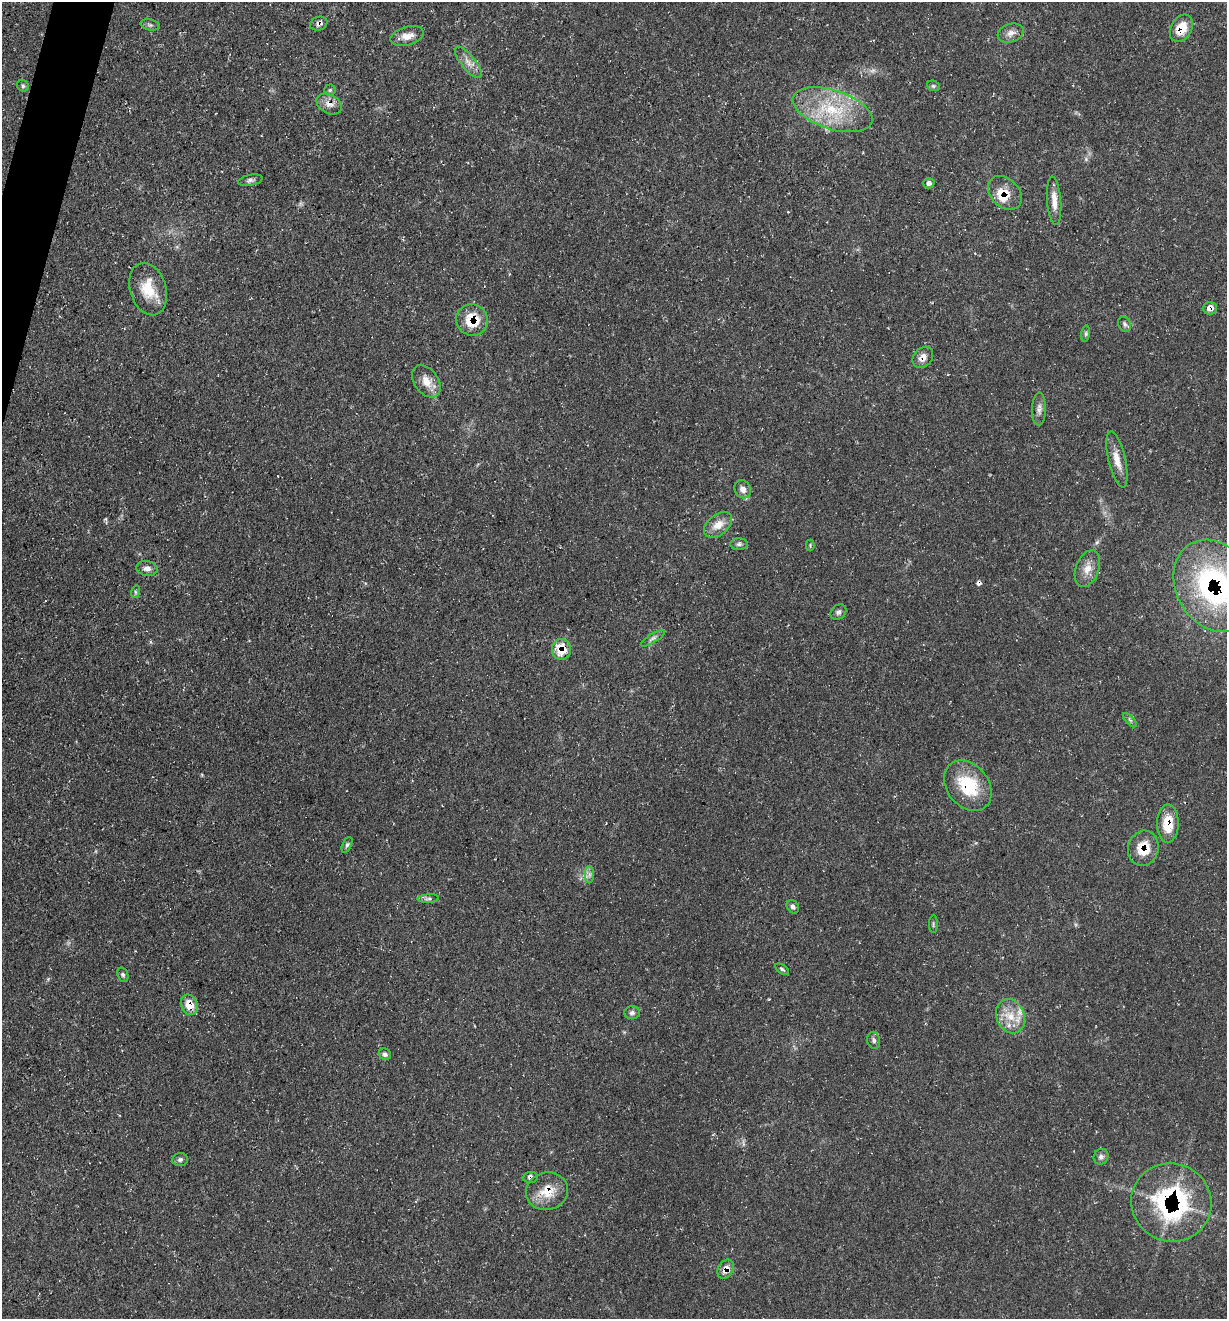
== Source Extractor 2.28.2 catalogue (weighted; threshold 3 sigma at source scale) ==
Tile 11 of 4 x 4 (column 3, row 3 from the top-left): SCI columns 2584-3808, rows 1320-2636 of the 5290 x 5272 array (HDU 1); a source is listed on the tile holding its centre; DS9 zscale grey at full resolution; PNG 1229 x 1321 px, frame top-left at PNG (2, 2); each listed source drawn as its Kron ellipse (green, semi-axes under 4 px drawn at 4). Shown black and unused: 1% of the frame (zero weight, under 3 of 4 exposures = <1% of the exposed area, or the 3 px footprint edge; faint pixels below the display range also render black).
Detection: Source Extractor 2.28.2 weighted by HDU 2 'WHT'; one run over the whole footprint, this tile lists its part. Background 0.163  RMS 0.0072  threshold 0.0326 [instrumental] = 3 sigma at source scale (4.5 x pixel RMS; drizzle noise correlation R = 1.50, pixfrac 1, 0.05/0.05 arcsec/px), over >= 5 px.
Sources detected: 62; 1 too faint to see at this stretch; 2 cosmic-ray / hot-pixel residue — neither listed nor drawn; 2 inside a brighter listed object's ellipse — not listed separately; the other 57 listed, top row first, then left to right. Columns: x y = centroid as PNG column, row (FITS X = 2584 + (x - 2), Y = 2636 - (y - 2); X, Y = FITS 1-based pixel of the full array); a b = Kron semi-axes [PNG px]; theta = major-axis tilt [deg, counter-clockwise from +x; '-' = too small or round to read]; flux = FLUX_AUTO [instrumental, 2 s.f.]
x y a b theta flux
319 24 9 7 19 3.4
150 25 9 5 -14 1.9
1181 28 14 10 61 14
1011 33 13 9 19 4.9
407 36 17 9 16 6.9
468 62 19 7 -52 5.8
23 86 6 5 - 1.5
933 86 6 5 - 1.3
330 90 5 5 - 1.2
329 104 13 9 -29 5.7
832 110 41 19 -18 44
250 180 12 5 11 2.3
929 183 5 5 - 2.4
1005 193 19 14 -45 13
1054 201 24 7 -85 8
148 289 27 18 -73 21
1210 308 7 6 - 5.6
472 320 16 15 - 20
1124 324 8 6 -64 2.1
1086 334 8 4 82 1.5
923 357 12 9 47 5.1
426 381 18 12 -55 9.9
1039 409 16 7 89 4
1117 459 29 8 -77 9.5
743 489 9 8 - 4.2
718 525 16 10 39 9
739 544 9 5 1 2.2
810 545 5 3 - 0.74
147 568 10 7 -9 4
1087 569 19 11 69 8.8
1214 586 48 38 -61 160
135 592 6 4 73 1
838 612 8 7 - 2.4
653 638 14 4 31 2.5
561 649 10 9 - 18
1130 720 9 3 -45 1.3
968 786 28 21 -51 36
1168 823 19 11 89 18
347 845 8 4 65 1.5
1143 848 18 15 75 17
589 875 9 4 90 2.3
428 899 11 4 4 1.9
793 907 7 5 -52 1.9
933 924 9 3 90 1
782 969 8 3 -34 1.2
123 975 7 5 -69 1.6
189 1005 10 8 -67 11
632 1013 8 6 2 2.1
1010 1016 18 14 -67 14
874 1040 8 6 -75 2.1
385 1054 6 5 - 2.1
1101 1157 8 7 - 2.7
180 1159 8 6 5 2.1
530 1177 7 5 4 2.2
547 1191 21 18 16 17
1171 1203 40 39 - 110
726 1269 10 7 59 7.2
Overlapping masked pixels (flux is a lower limit): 17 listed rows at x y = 319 24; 1181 28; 329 104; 1005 193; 1210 308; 472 320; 923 357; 1214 586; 561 649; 968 786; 1168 823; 1143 848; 189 1005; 530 1177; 547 1191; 1171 1203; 726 1269
Isophote crosses this tile's border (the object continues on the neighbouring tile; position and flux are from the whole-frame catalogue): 1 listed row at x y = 1214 586